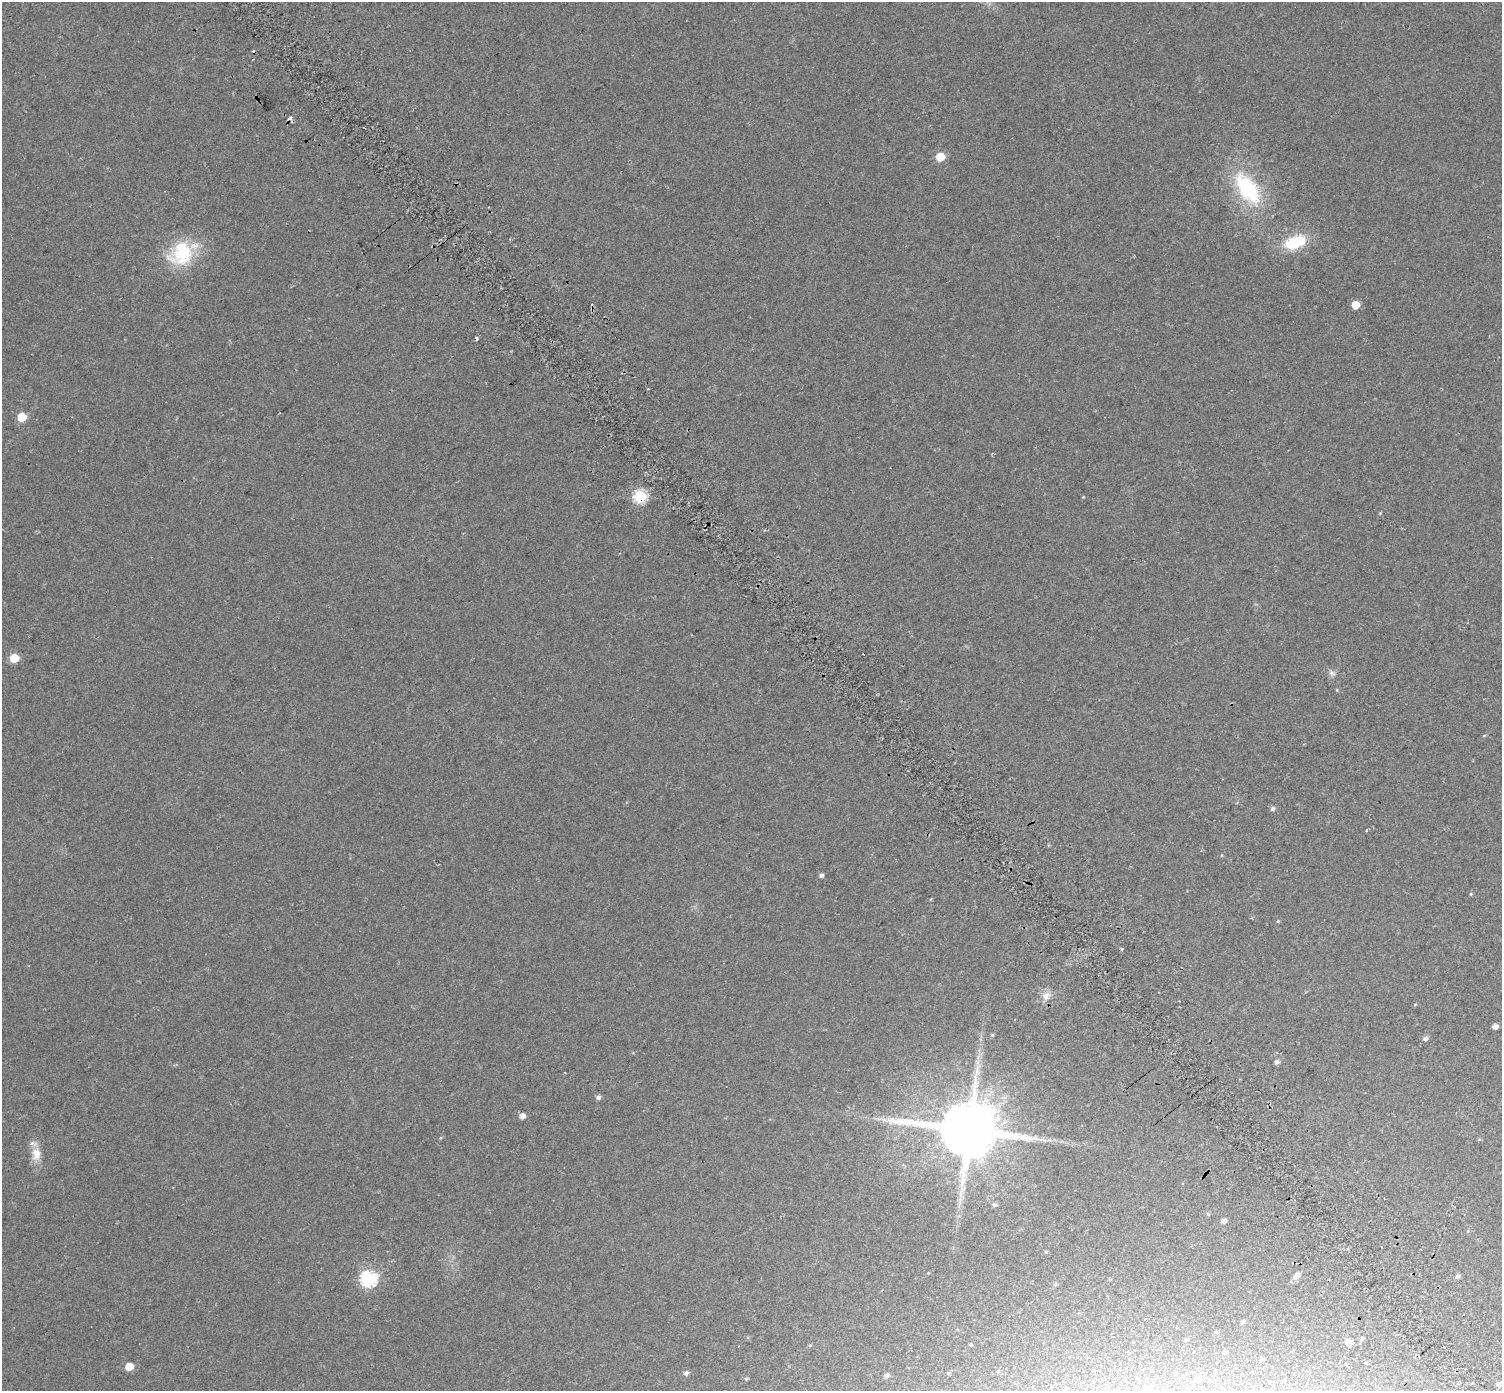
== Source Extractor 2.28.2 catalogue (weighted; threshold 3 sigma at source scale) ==
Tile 6 of 4 x 4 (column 2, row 2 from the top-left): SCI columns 1567-3066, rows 3072-4460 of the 6126 x 6079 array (HDU 1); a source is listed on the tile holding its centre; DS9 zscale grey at full resolution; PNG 1504 x 1393 px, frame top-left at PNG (2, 2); no overlay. Shown black and unused: <1% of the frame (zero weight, under 2 of 3 exposures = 4% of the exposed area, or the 3 px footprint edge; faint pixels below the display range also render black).
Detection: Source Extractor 2.28.2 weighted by HDU 2 'WHT'; one run over the whole footprint, this tile lists its part. Background 0.0555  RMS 0.011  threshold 0.0511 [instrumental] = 3 sigma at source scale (4.5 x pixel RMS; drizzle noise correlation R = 1.50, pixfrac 1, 0.0396/0.0396 arcsec/px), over >= 5 px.
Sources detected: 59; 4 cosmic-ray / hot-pixel residue — not listed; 1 inside a brighter listed object's ellipse — not listed separately; the other 54 listed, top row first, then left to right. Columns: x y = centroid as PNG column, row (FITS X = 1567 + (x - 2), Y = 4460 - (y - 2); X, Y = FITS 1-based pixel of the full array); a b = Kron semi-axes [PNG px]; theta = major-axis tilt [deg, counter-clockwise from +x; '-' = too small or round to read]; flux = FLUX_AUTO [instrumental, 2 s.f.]
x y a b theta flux
290 118 4 3 - 12
940 157 6 5 - 34
1247 189 41 21 -54 95
1295 242 22 12 20 50
182 253 38 26 36 66
1355 305 5 5 - 22
22 417 6 6 - 29
640 496 6 6 - 120
1083 497 4 4 - 0.85
1380 513 4 4 - 0.94
14 658 6 5 - 30
1332 673 10 7 -29 4.2
1337 690 5 3 - 0.94
1484 736 5 3 - 1
1273 809 6 5 - 2.8
1366 830 3 2 - 2.2
821 875 5 5 - 2.9
1471 894 5 4 - 1.2
931 899 4 3 - 0.98
1278 921 5 4 - 1.1
1046 996 13 10 54 8.9
1495 1026 5 5 - 5.3
992 1035 5 4 - 1.3
1425 1038 6 5 - 3.7
1277 1062 5 5 - 3.6
598 1097 5 5 - 3.6
522 1116 5 5 - 6.6
969 1130 19 15 -5 8300
36 1154 18 13 89 14
994 1205 6 5 - 2.4
1208 1214 5 4 - 1.3
1224 1221 5 4 - 4.2
1046 1252 5 3 - 1.1
1296 1276 12 7 59 4.4
1458 1276 6 5 - 2.9
368 1279 7 7 - 220
1055 1285 5 5 - 1.5
1243 1322 5 5 - 1.9
1215 1332 4 4 - 1.2
1362 1339 5 4 - 1.7
1348 1342 5 5 - 9.2
971 1344 4 4 - 1.2
810 1345 5 4 - 1.1
1224 1353 4 4 - 1.5
1262 1359 4 4 - 1.4
1366 1362 3 3 - 5.6
129 1366 6 5 - 19
686 1373 6 6 - 3.1
948 1373 5 3 - 1.2
887 1375 6 5 - 3.2
746 1379 5 5 - 1.5
1499 1384 7 6 - 3.3
1147 1388 8 6 45 3.4
1065 1390 5 3 - 1.2
Overlapping masked pixels (flux is a lower limit): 2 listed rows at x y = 290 118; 640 496